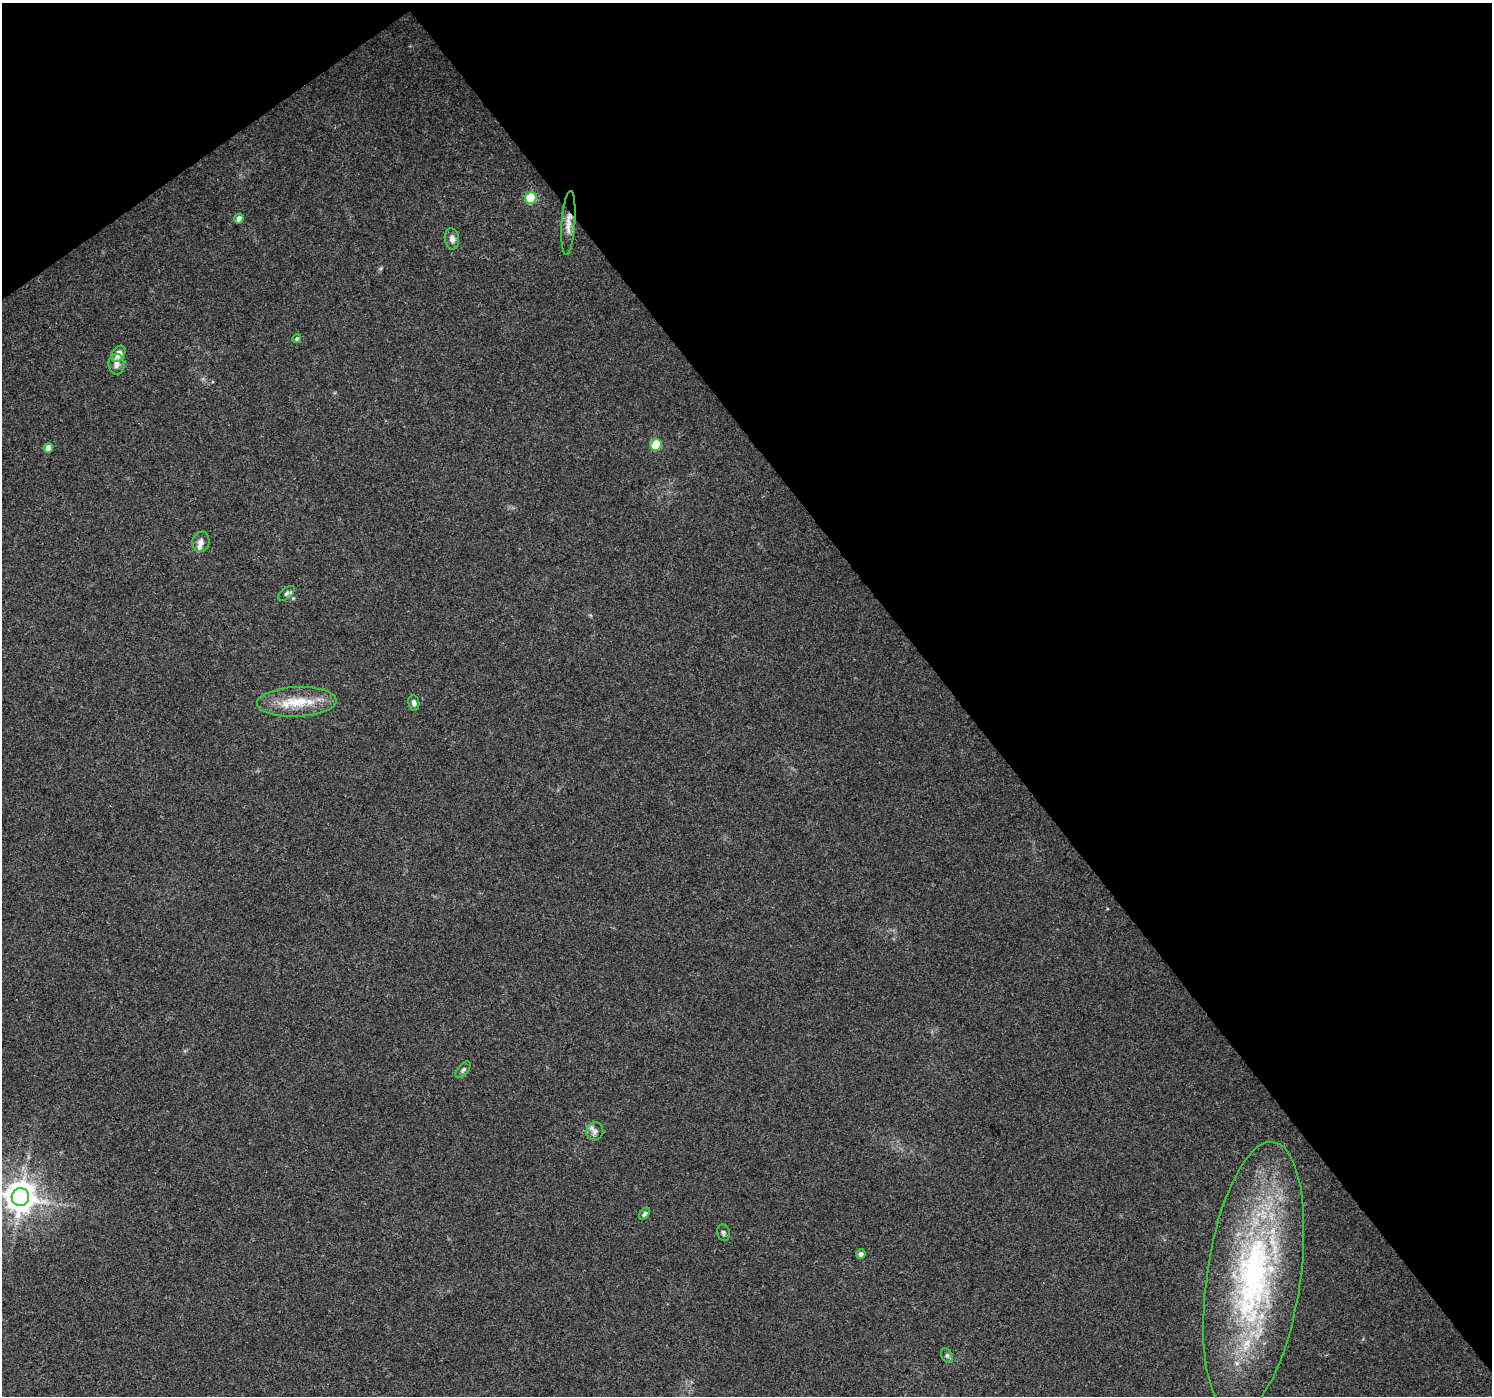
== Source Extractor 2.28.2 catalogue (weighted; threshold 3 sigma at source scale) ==
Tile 3 of 4 x 4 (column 3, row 1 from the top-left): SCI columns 2988-4477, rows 4381-5774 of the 5969 x 5907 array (HDU 1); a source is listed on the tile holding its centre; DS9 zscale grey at full resolution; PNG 1494 x 1398 px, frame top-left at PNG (2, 3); each listed source drawn as its Kron ellipse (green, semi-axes under 4 px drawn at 4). Shown black and unused: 39% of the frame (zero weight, under 3 of 4 exposures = <1% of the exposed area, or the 3 px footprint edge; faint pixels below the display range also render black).
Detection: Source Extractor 2.28.2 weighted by HDU 2 'WHT'; one run over the whole footprint, this tile lists its part. Background 0.0342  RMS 0.0035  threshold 0.0158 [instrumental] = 3 sigma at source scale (4.5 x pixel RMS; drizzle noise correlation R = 1.50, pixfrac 1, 0.0396/0.0396 arcsec/px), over >= 5 px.
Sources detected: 22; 1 inside a brighter listed object's ellipse — not listed separately; the other 21 listed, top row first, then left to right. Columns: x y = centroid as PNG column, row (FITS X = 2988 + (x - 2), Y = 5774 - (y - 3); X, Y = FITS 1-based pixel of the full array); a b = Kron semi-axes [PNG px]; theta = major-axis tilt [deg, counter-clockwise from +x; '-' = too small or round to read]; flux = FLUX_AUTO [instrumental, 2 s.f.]
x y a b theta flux
531 198 6 5 - 20
239 218 5 4 - 1.8
568 223 32 6 86 3.5
452 239 11 7 -83 1.9
297 338 4 4 - 0.72
118 354 9 6 56 2.9
116 364 10 8 -88 2
656 445 6 5 - 17
48 448 5 4 - 4.2
201 542 10 8 73 1.7
286 593 10 5 38 0.79
297 702 40 15 2 12
414 703 8 5 -81 1.3
463 1070 10 5 51 0.94
595 1131 9 8 - 1.6
20 1197 9 9 - 630
644 1214 7 4 50 0.87
723 1233 8 6 -76 0.81
861 1254 5 4 - 1.5
1254 1278 137 47 82 130
947 1355 8 5 -63 0.84
Overlapping masked pixels (flux is a lower limit): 1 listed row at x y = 568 223
Isophote crosses this tile's border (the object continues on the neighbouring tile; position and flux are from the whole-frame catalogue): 1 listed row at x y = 20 1197